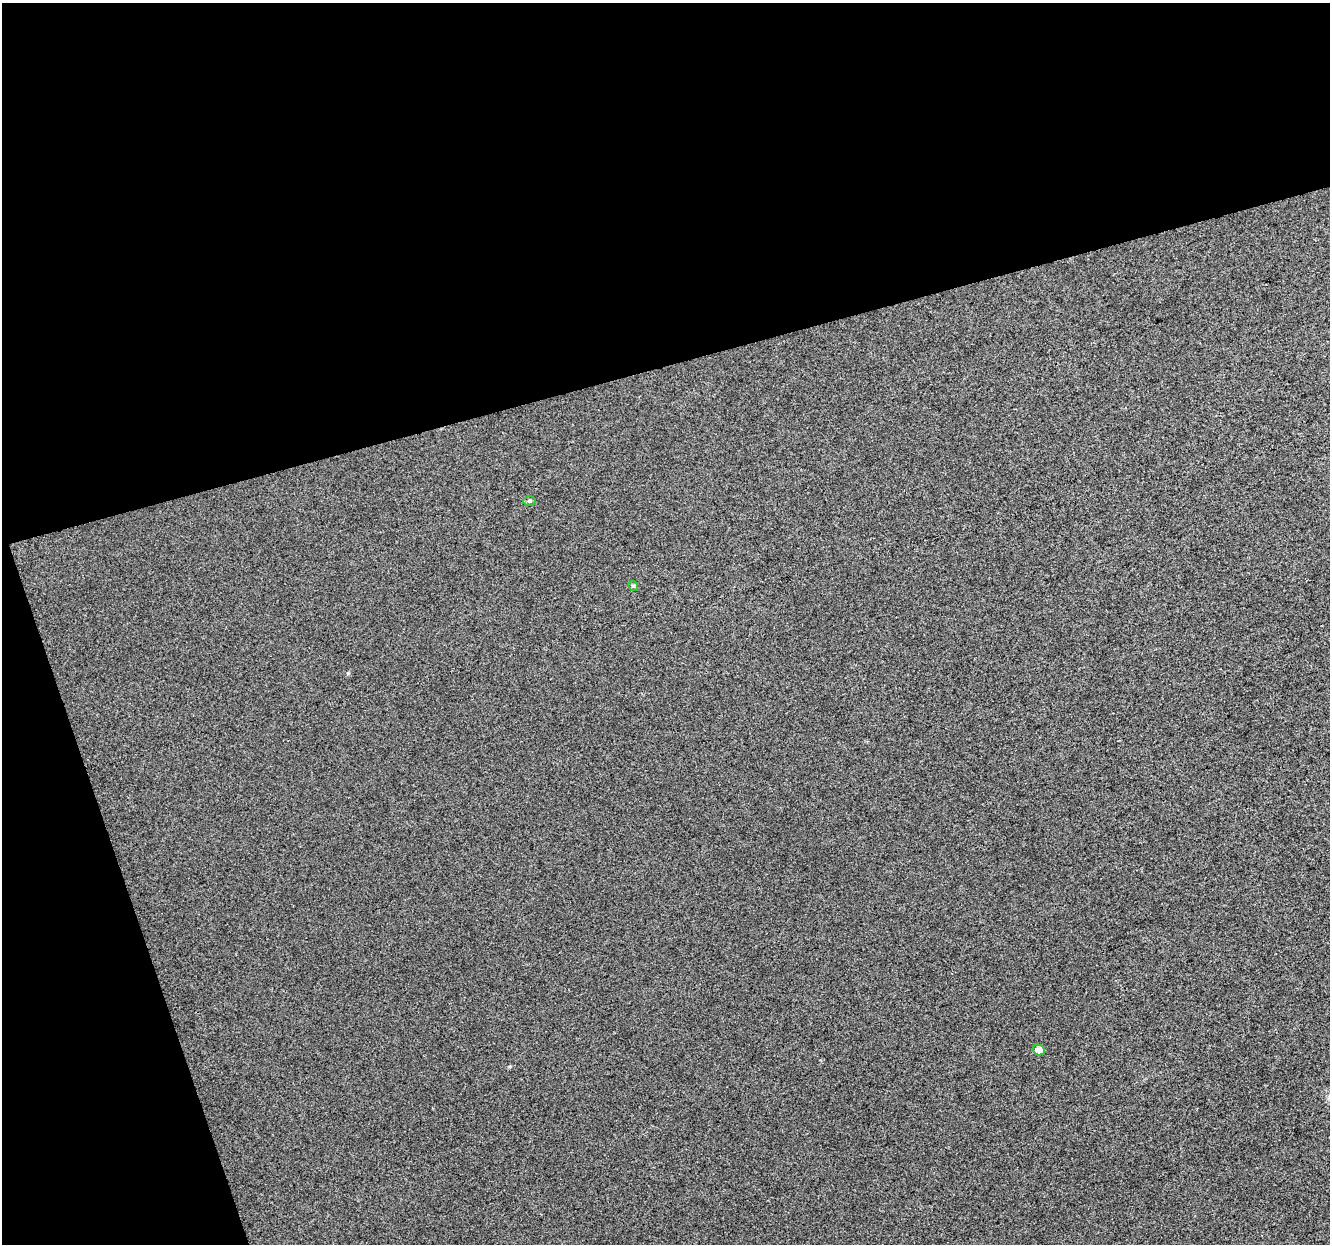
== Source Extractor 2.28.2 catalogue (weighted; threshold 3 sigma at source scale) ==
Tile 1 of 2 x 2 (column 1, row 1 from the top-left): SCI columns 1-1328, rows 1282-2523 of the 2659 x 2579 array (HDU 1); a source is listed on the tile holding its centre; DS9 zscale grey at full resolution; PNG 1332 x 1246 px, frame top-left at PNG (2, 3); each listed source drawn as its Kron ellipse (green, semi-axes under 4 px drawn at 4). Shown black and unused: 35% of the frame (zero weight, under 3 of 4 exposures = <1% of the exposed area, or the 3 px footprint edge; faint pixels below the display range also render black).
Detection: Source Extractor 2.28.2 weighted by HDU 2 'WHT'; one run over the whole footprint, this tile lists its part. Background 0.0158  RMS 0.011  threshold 0.0498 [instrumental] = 3 sigma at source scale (4.5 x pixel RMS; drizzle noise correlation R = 1.50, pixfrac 1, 0.0396/0.0396 arcsec/px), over >= 5 px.
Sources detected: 3; all 3 listed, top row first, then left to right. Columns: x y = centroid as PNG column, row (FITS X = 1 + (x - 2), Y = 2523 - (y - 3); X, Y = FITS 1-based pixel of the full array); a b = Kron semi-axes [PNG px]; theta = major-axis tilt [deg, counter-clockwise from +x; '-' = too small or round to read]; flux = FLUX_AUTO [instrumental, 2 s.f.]
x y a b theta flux
530 501 6 5 - 1.7
633 586 5 4 - 1.5
1039 1050 6 5 - 6